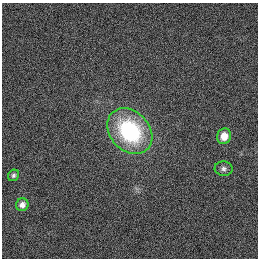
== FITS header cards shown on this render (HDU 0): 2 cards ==
NAXIS1  =                  256
NAXIS2  =                  256

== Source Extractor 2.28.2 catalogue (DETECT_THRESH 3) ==
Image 256 x 256 px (HDU 0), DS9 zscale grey, 1 PNG px = 1 image px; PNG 260 x 260 px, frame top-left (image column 1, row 256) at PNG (2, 3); each listed source drawn as its Kron ellipse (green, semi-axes under 4 px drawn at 4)
Background 1120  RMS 5.1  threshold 15.4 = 3 sigma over >= 5 px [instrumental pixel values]
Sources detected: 5; all 5 listed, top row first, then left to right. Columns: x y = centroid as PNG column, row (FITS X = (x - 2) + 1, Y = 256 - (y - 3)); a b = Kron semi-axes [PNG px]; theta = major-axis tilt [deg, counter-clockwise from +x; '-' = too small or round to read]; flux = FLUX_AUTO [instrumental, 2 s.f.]
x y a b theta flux
130 131 25 19 -47 40000
224 136 8 7 - 4100
224 169 9 7 -3 1200
13 175 6 5 - 720
22 205 6 6 - 1700